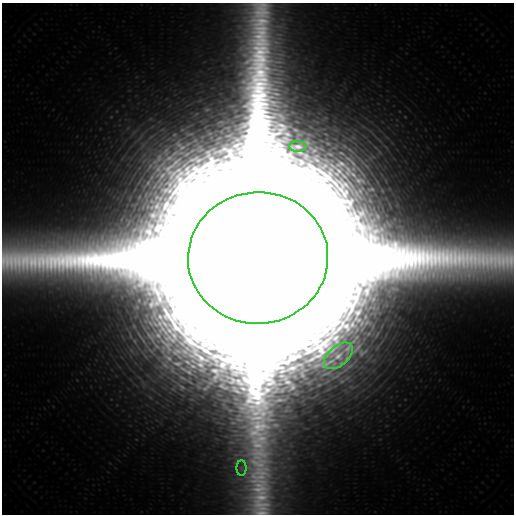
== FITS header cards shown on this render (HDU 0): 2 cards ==
NAXIS1  =                  512 / length of axis1
NAXIS2  =                  512 / length of axis2

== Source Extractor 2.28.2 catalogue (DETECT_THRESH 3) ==
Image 512 x 512 px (HDU 0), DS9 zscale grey, 1 PNG px = 1 image px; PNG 516 x 516 px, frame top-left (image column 1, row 512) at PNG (2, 3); each listed source drawn as its Kron ellipse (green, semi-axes under 4 px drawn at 4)
Background 72100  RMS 33000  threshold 98700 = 3 sigma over >= 5 px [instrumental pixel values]
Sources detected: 4; all 4 listed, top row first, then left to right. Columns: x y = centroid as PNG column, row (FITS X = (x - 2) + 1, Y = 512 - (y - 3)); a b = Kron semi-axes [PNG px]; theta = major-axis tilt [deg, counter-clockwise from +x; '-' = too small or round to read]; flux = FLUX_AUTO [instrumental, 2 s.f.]
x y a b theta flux
298 146 8 5 -2 7.0e+06
258 258 70 66 4 8.2e+11
338 356 17 10 40 3.4e+07
241 468 8 5 -90 7.5e+06
At the frame edge (FLAGS 8, measured only in part): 1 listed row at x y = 258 258